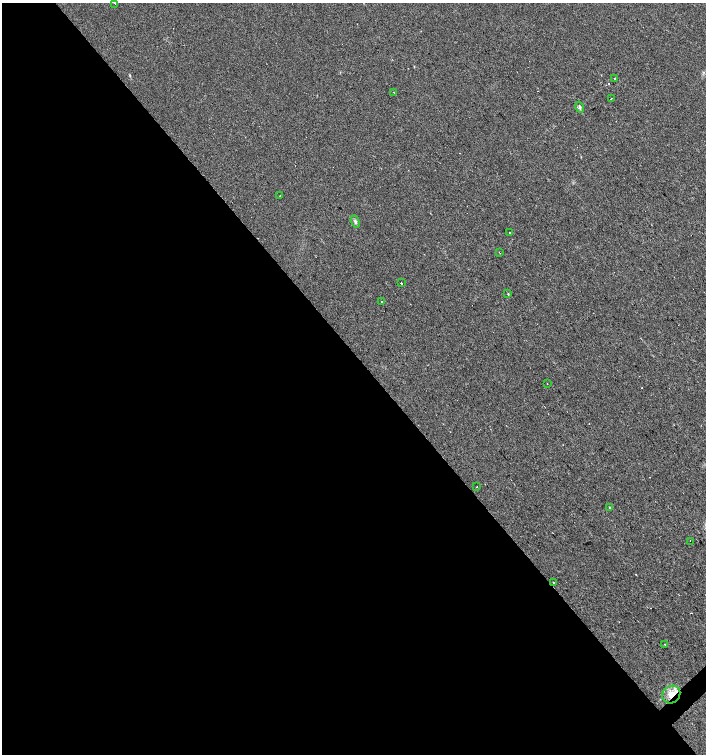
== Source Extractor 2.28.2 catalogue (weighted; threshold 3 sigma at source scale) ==
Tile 9 of 4 x 4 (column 1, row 3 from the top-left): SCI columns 213-1620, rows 1505-3008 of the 5995 x 6021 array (HDU 1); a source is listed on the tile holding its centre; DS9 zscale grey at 2 x 2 block average (1 PNG px = mean of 2 x 2 image px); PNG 708 x 756 px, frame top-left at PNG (2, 3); each listed source drawn as its Kron ellipse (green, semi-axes under 4 px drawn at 4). Shown black and unused: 53% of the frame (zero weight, under 2 of 3 exposures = <1% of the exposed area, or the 3 px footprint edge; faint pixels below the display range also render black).
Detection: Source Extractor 2.28.2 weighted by HDU 2 'WHT'; one run over the whole footprint, this tile lists its part. Background 0.0249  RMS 0.0061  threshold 0.0274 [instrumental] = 3 sigma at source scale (4.5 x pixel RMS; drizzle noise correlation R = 1.50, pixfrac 1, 0.0396/0.0396 arcsec/px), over >= 5 px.
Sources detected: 32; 13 cosmic-ray / hot-pixel residue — neither listed nor drawn; the other 19 listed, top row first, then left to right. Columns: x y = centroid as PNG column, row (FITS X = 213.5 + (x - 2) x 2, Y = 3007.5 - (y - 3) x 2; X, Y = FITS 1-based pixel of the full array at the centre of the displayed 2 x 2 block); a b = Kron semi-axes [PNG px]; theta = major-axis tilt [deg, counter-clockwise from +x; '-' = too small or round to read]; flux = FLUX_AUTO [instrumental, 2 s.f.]
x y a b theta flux
115 4 2 2 - 2.3
615 78 2 2 - 3.5
394 93 2 2 - 0.65
611 98 2 2 - 1.2
580 107 5 3 - 2.4
280 196 2 2 - 1.6
355 221 6 3 -70 2.5
510 232 2 2 - 0.78
500 253 2 2 - 1.2
401 283 2 2 - 4.8
508 294 3 2 - 1
381 302 2 2 - 0.99
547 384 2 2 - 2.4
477 487 2 2 - 0.7
610 507 2 2 - 1.3
690 541 2 2 - 3.8
553 582 2 2 - 3.9
665 645 2 2 - 1.3
671 695 9 8 - 16
Overlapping masked pixels (flux is a lower limit): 1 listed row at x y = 671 695
Diffuse or blended objects may show on this block-average render without a row.